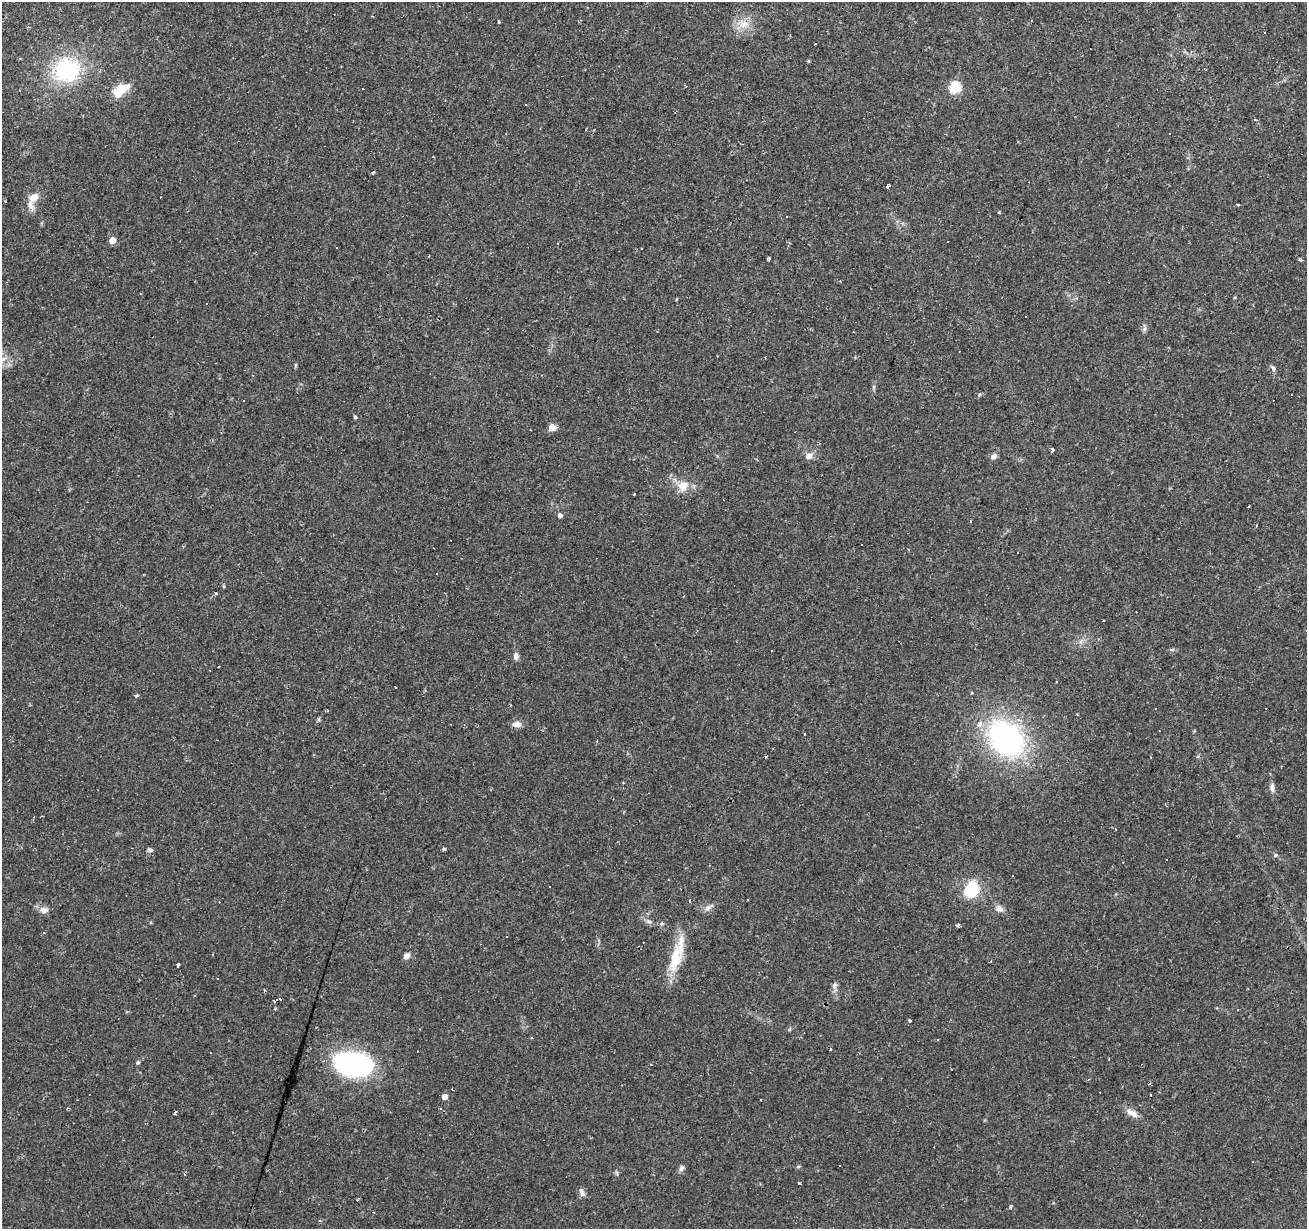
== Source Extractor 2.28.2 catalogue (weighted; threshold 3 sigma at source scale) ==
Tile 10 of 4 x 4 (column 2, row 3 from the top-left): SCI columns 1307-2611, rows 1442-2668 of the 5226 x 5399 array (HDU 1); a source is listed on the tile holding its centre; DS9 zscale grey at full resolution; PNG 1309 x 1231 px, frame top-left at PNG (2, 2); no overlay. Shown black and unused: <1% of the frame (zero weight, under 2 of 3 exposures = <1% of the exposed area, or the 3 px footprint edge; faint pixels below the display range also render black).
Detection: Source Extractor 2.28.2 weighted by HDU 2 'WHT'; one run over the whole footprint, this tile lists its part. Background 0.0437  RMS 0.004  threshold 0.0178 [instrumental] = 3 sigma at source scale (4.5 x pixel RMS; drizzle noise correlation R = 1.50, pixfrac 1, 0.0396/0.0396 arcsec/px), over >= 5 px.
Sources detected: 136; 1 inside a brighter object's white glare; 46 cosmic-ray / hot-pixel residue — not listed; the other 89 listed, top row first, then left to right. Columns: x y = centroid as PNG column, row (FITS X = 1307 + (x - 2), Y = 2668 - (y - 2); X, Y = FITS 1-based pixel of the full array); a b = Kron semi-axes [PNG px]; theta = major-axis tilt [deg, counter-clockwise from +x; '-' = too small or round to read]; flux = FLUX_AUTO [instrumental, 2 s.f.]
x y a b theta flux
1032 21 3 3 - 0.71
499 22 3 3 - 2.9
743 24 17 10 10 4.9
28 27 4 4 - 0.58
1265 32 3 2 - 0.36
815 44 3 3 - 1.2
808 61 5 3 - 0.37
67 70 30 27 4 36
955 87 6 5 - 37
363 89 2 2 - 0.27
20 90 3 2 - 0.23
121 90 22 11 35 8.2
526 104 3 3 - 0.96
1255 119 3 3 - 1.2
373 172 5 3 - 0.44
887 186 4 3 - 2
33 199 24 11 70 6
1238 205 3 3 - 0.38
999 213 3 3 - 0.44
787 216 3 2 - 0.46
112 240 5 5 - 6.5
947 241 3 2 - 0.58
769 259 4 3 - 1.3
1301 260 4 3 - 0.83
1144 329 7 6 - 1
295 366 6 3 72 0.46
1273 368 8 4 -88 0.94
253 375 3 3 - 0.38
979 395 6 3 72 0.47
355 417 4 4 - 0.52
552 427 5 5 - 6
1052 450 4 3 - 6.5
809 456 9 7 10 2.5
994 456 8 6 31 1.6
683 486 15 13 56 5.4
634 494 3 2 - 0.33
1249 506 3 2 - 0.53
560 515 5 5 - 1.3
436 574 3 2 - 0.47
215 592 3 3 - 17
1172 649 8 4 1 0.68
772 651 3 2 - 0.47
516 656 9 7 -90 1.4
1057 681 2 2 - 0.31
395 687 3 2 - 0.49
137 696 6 4 2 0.47
1156 708 2 2 - 0.31
319 719 6 4 72 0.57
517 724 11 8 -2 2.4
804 734 3 2 - 0.36
1006 739 42 32 -44 85
1272 788 12 6 -87 1.8
444 849 4 3 - 0.81
150 850 7 5 -25 0.96
1275 855 6 4 45 0.55
1166 859 2 2 - 0.38
1123 862 3 2 - 0.23
971 889 18 15 61 16
748 899 3 3 - 1.1
690 901 5 2 - 0.46
708 908 9 7 71 1.7
999 909 12 8 -40 2
44 910 13 9 -12 2.3
649 921 10 5 -34 1.3
958 925 4 3 - 1.2
44 933 3 3 - 0.68
213 954 2 2 - 0.33
677 955 52 12 73 14
406 956 8 6 57 2
178 965 4 3 - 2.7
834 985 8 7 - 1.3
280 999 3 2 - 0.89
276 1000 4 3 - 2.8
910 1020 4 3 - 5.1
531 1038 3 3 - 0.83
830 1049 3 3 - 0.93
138 1062 5 5 - 0.65
353 1064 34 22 -13 73
1150 1084 4 3 - 0.48
1151 1095 3 2 - 0.52
445 1097 4 4 - 3
440 1109 3 3 - 0.56
175 1112 3 3 - 0.8
1132 1113 17 8 -30 3.2
839 1165 2 2 - 0.3
799 1166 6 3 19 0.45
681 1168 9 6 63 1.2
799 1183 4 3 - 1.3
582 1192 10 6 -65 1.6
Overlapping masked pixels (flux is a lower limit): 1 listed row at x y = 677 955
Unlisted compact peaks at least as high as the median listed source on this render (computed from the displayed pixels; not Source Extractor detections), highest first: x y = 1010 1207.